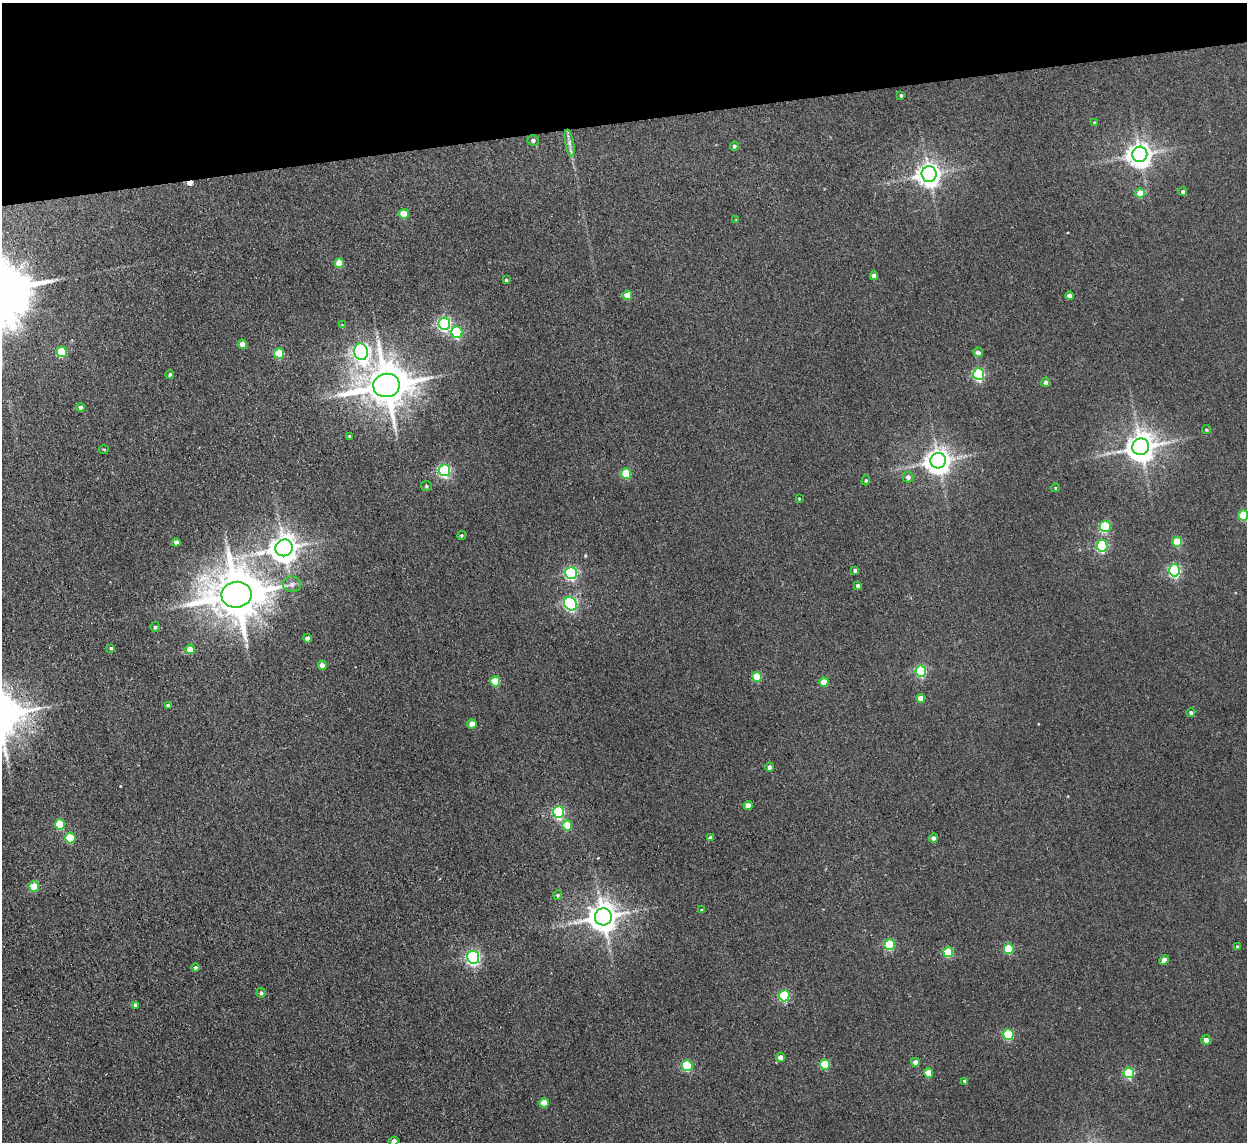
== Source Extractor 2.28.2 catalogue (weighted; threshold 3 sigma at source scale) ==
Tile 3 of 4 x 4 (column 3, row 1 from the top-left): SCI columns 2542-3786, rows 3573-4712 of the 5083 x 4981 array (HDU 1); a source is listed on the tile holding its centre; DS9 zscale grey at full resolution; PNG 1249 x 1144 px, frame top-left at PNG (2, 3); each listed source drawn as its Kron ellipse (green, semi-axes under 4 px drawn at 4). Shown black and unused: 11% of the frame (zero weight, under 2 of 3 exposures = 3% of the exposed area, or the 3 px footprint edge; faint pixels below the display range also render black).
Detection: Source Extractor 2.28.2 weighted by HDU 2 'WHT'; one run over the whole footprint, this tile lists its part. Background 0.0671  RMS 0.0097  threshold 0.0438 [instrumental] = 3 sigma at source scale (4.5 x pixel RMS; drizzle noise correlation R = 1.50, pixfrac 1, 0.05/0.05 arcsec/px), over >= 5 px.
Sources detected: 102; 1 cosmic-ray / hot-pixel residue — neither listed nor drawn; the other 101 listed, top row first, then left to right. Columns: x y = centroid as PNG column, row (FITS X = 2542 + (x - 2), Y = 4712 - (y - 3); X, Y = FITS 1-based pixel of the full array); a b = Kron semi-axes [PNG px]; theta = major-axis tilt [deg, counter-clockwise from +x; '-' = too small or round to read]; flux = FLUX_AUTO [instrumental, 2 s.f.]
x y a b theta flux
901 95 4 3 - 1.3
1094 122 4 3 - 0.71
533 140 6 5 - 2.2
570 143 14 4 -79 4.3
734 146 4 4 - 1.8
1140 154 7 7 - 930
929 174 8 7 - 800
1183 191 4 4 - 2.4
1140 193 5 5 - 15
404 214 5 5 - 24
736 220 4 4 - 1
339 263 5 4 - 17
874 276 4 4 - 5.4
506 280 4 3 - 1.5
628 295 5 4 - 16
1069 296 4 4 - 6.4
444 323 6 6 - 170
342 325 4 4 - 0.72
457 332 6 5 - 80
242 344 5 4 - 7.4
62 352 5 5 - 42
361 352 8 7 - 340
978 352 5 4 - 5.2
279 353 5 5 - 38
170 374 4 3 - 1.7
979 374 6 5 - 110
1046 382 5 4 - 4.5
386 385 13 11 11 3800
81 407 4 4 - 3.6
1206 430 4 4 - 1.4
349 436 3 3 - 0.82
1141 447 8 8 - 1400
104 449 5 3 - 0.84
938 461 8 7 - 1000
444 470 6 5 - 150
626 474 5 5 - 42
908 477 5 5 - 3.8
866 480 5 4 - 1.3
426 486 5 5 - 1.6
1055 488 4 3 - 0.85
799 499 4 4 - 0.79
1243 515 5 5 - 39
1105 526 5 5 - 60
461 535 4 4 - 1.4
176 542 4 4 - 3.9
1177 542 5 5 - 27
1102 546 5 5 - 98
284 548 9 8 - 1300
855 570 4 3 - 2.4
1175 570 6 5 - 120
571 573 6 6 - 140
292 584 9 8 - 4.2
858 585 4 4 - 2.3
236 595 15 13 8 5200
570 604 7 6 - 160
155 627 5 4 - 1.7
307 638 4 4 - 4.5
111 648 3 3 - 1.1
190 649 5 4 - 17
322 665 4 4 - 6
921 671 5 5 - 94
757 677 5 5 - 33
495 681 5 5 - 30
824 682 5 4 - 17
921 698 4 4 - 11
168 705 4 4 - 2.2
1191 713 4 4 - 2.6
472 724 4 4 - 13
770 767 4 4 - 3.6
748 805 4 4 - 10
559 812 6 5 - 130
60 824 5 5 - 37
567 825 5 5 - 24
70 838 5 5 - 47
710 838 4 4 - 2.5
933 838 4 4 - 2.9
34 886 5 5 - 29
558 895 5 4 - 1.1
702 910 4 3 - 1.3
603 917 8 8 - 1400
890 945 5 5 - 59
1237 947 4 4 - 1.6
1009 949 5 5 - 42
948 952 5 5 - 37
473 957 6 6 - 230
1164 960 5 4 - 6.2
195 967 4 4 - 1.6
261 993 5 4 - 1.8
784 996 5 5 - 83
135 1005 4 4 - 3.3
1008 1034 5 5 - 70
1206 1040 5 4 - 5.3
780 1057 4 4 - 6.8
915 1062 4 4 - 5.7
825 1064 5 5 - 33
687 1066 5 5 - 67
929 1073 5 4 - 18
1129 1073 5 5 - 70
965 1081 4 4 - 1.5
544 1103 4 4 - 17
394 1141 5 4 - 5.4
Isophote crosses this tile's border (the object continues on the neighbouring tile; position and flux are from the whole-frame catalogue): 2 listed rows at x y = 1243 515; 394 1141